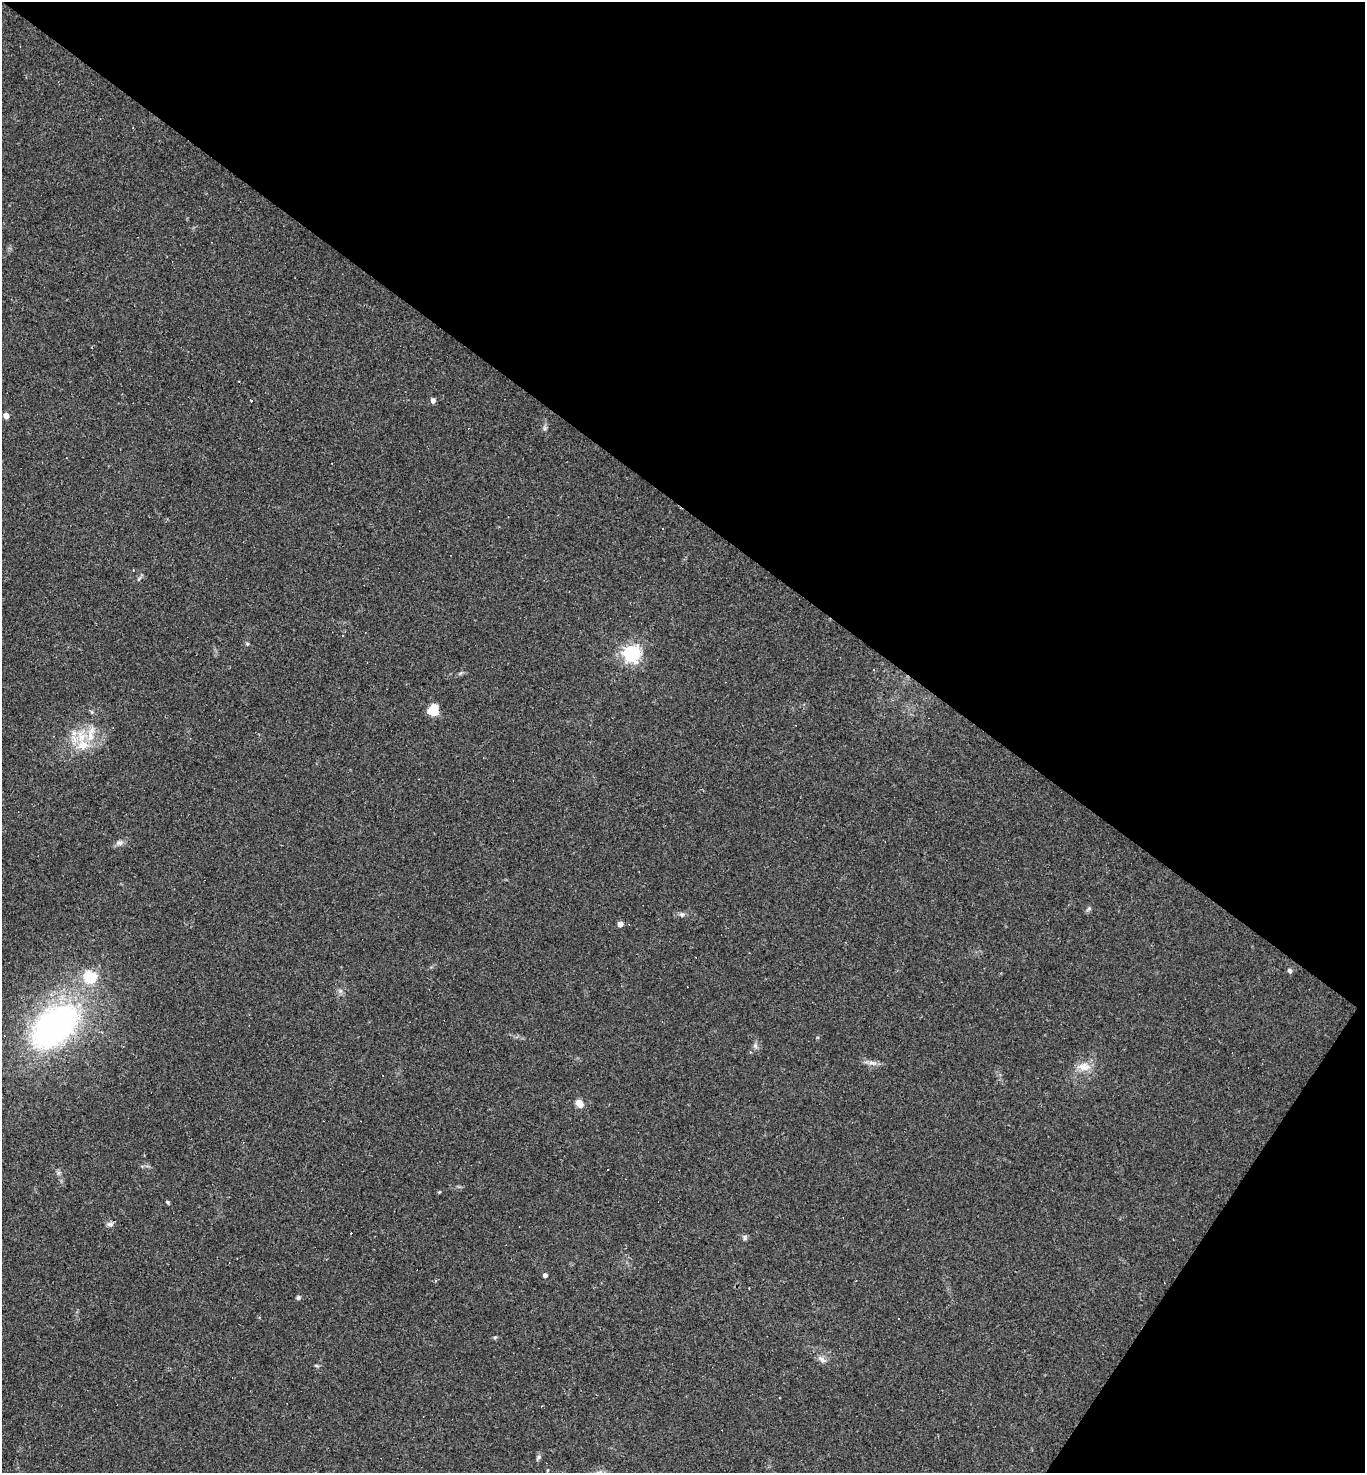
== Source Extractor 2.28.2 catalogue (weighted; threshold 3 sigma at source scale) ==
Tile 8 of 4 x 4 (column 4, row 2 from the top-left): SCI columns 4378-5740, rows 2941-4411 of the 5888 x 5881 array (HDU 1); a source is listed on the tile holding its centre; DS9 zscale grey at full resolution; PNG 1367 x 1475 px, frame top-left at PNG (2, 2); no overlay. Shown black and unused: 38% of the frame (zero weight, under 2 of 3 exposures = <1% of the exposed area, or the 3 px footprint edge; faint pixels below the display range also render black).
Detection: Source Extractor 2.28.2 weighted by HDU 2 'WHT'; one run over the whole footprint, this tile lists its part. Background 0.071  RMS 0.007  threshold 0.0313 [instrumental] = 3 sigma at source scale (4.5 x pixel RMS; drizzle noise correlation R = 1.50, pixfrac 1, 0.05/0.05 arcsec/px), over >= 5 px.
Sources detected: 43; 11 cosmic-ray / hot-pixel residue — not listed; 2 inside a brighter listed object's ellipse — not listed separately; the other 30 listed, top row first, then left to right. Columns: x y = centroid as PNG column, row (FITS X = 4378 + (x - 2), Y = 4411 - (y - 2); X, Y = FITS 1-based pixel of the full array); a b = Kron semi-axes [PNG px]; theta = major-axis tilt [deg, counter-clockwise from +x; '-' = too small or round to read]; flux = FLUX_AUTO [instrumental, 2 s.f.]
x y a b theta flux
433 401 5 4 - 2.8
6 416 5 4 - 5.9
545 428 6 5 - 1.3
139 579 7 4 53 1.1
247 644 5 4 - 0.87
632 653 7 7 - 240
434 710 10 9 - 14
92 712 6 4 -71 0.93
81 736 16 16 - 17
120 843 11 6 7 2.6
1089 909 8 5 50 1.5
682 914 6 6 - 1.7
620 924 4 4 - 6.4
1290 971 6 5 - 1.8
90 976 6 6 - 67
54 1026 51 32 42 220
755 1046 8 6 -69 1.9
872 1063 14 5 -13 3.4
1084 1067 18 11 -5 8.4
579 1103 8 6 -47 6.8
439 1192 5 4 - 0.66
168 1202 5 3 - 0.92
110 1224 9 6 -6 2.2
745 1237 7 6 - 1.6
545 1275 4 4 - 2.5
298 1298 6 5 - 1.3
495 1337 6 4 18 0.92
822 1359 13 7 -32 3.4
539 1457 9 5 48 1.4
548 1470 4 3 - 0.55